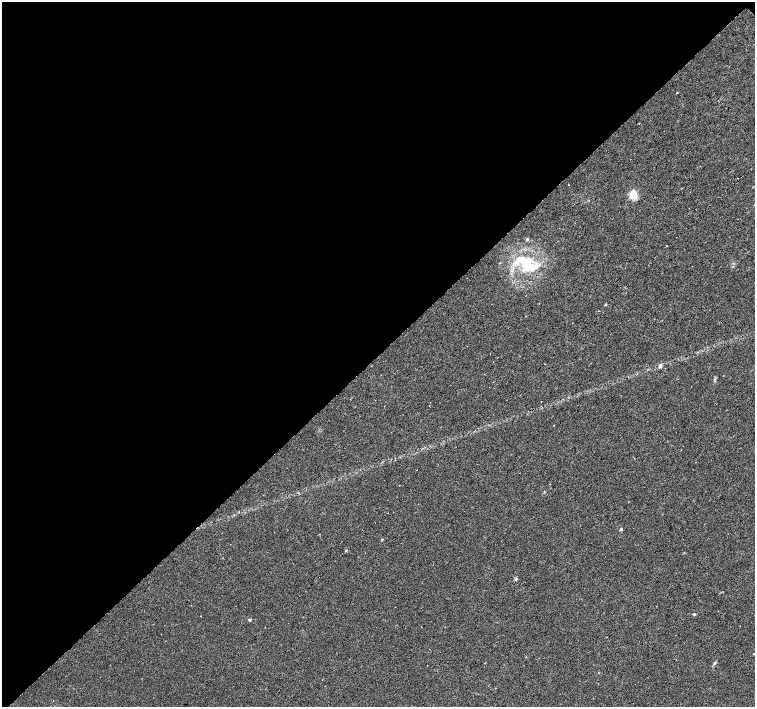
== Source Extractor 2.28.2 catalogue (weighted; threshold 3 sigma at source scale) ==
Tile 5 of 4 x 4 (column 1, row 2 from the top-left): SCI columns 1-1506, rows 2976-4385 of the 6024 x 6018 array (HDU 1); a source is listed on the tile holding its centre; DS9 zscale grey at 2 x 2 block average (1 PNG px = mean of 2 x 2 image px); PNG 757 x 709 px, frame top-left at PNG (2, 2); no overlay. Shown black and unused: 50% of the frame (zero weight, under 3 of 6 exposures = <1% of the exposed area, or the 3 px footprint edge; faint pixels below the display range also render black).
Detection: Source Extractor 2.28.2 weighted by HDU 2 'WHT'; one run over the whole footprint, this tile lists its part. Background 0.00247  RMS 0.0037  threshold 0.0151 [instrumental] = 3 sigma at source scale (4.09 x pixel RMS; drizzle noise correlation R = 1.36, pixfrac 0.8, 0.0396/0.0396 arcsec/px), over >= 5 px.
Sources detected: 17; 1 cosmic-ray / hot-pixel residue — not listed; the other 16 listed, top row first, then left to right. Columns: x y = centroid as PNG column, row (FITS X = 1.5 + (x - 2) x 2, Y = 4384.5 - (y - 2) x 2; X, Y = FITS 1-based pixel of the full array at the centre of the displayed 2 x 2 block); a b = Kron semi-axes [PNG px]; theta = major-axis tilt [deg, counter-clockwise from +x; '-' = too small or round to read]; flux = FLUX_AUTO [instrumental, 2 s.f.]
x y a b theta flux
677 92 2 2 - 0.91
633 195 3 3 - 53
527 239 3 3 - 1.1
667 246 2 2 - 0.62
526 264 31 15 -31 34
605 304 3 2 - 0.72
598 311 2 2 - 0.53
660 366 5 4 - 1.6
714 380 4 3 - 0.76
621 529 2 2 - 1.6
382 539 2 2 - 0.84
346 550 3 2 - 0.81
516 579 4 4 - 1
694 614 3 3 - 1
249 620 2 2 - 1.6
714 663 5 3 - 1